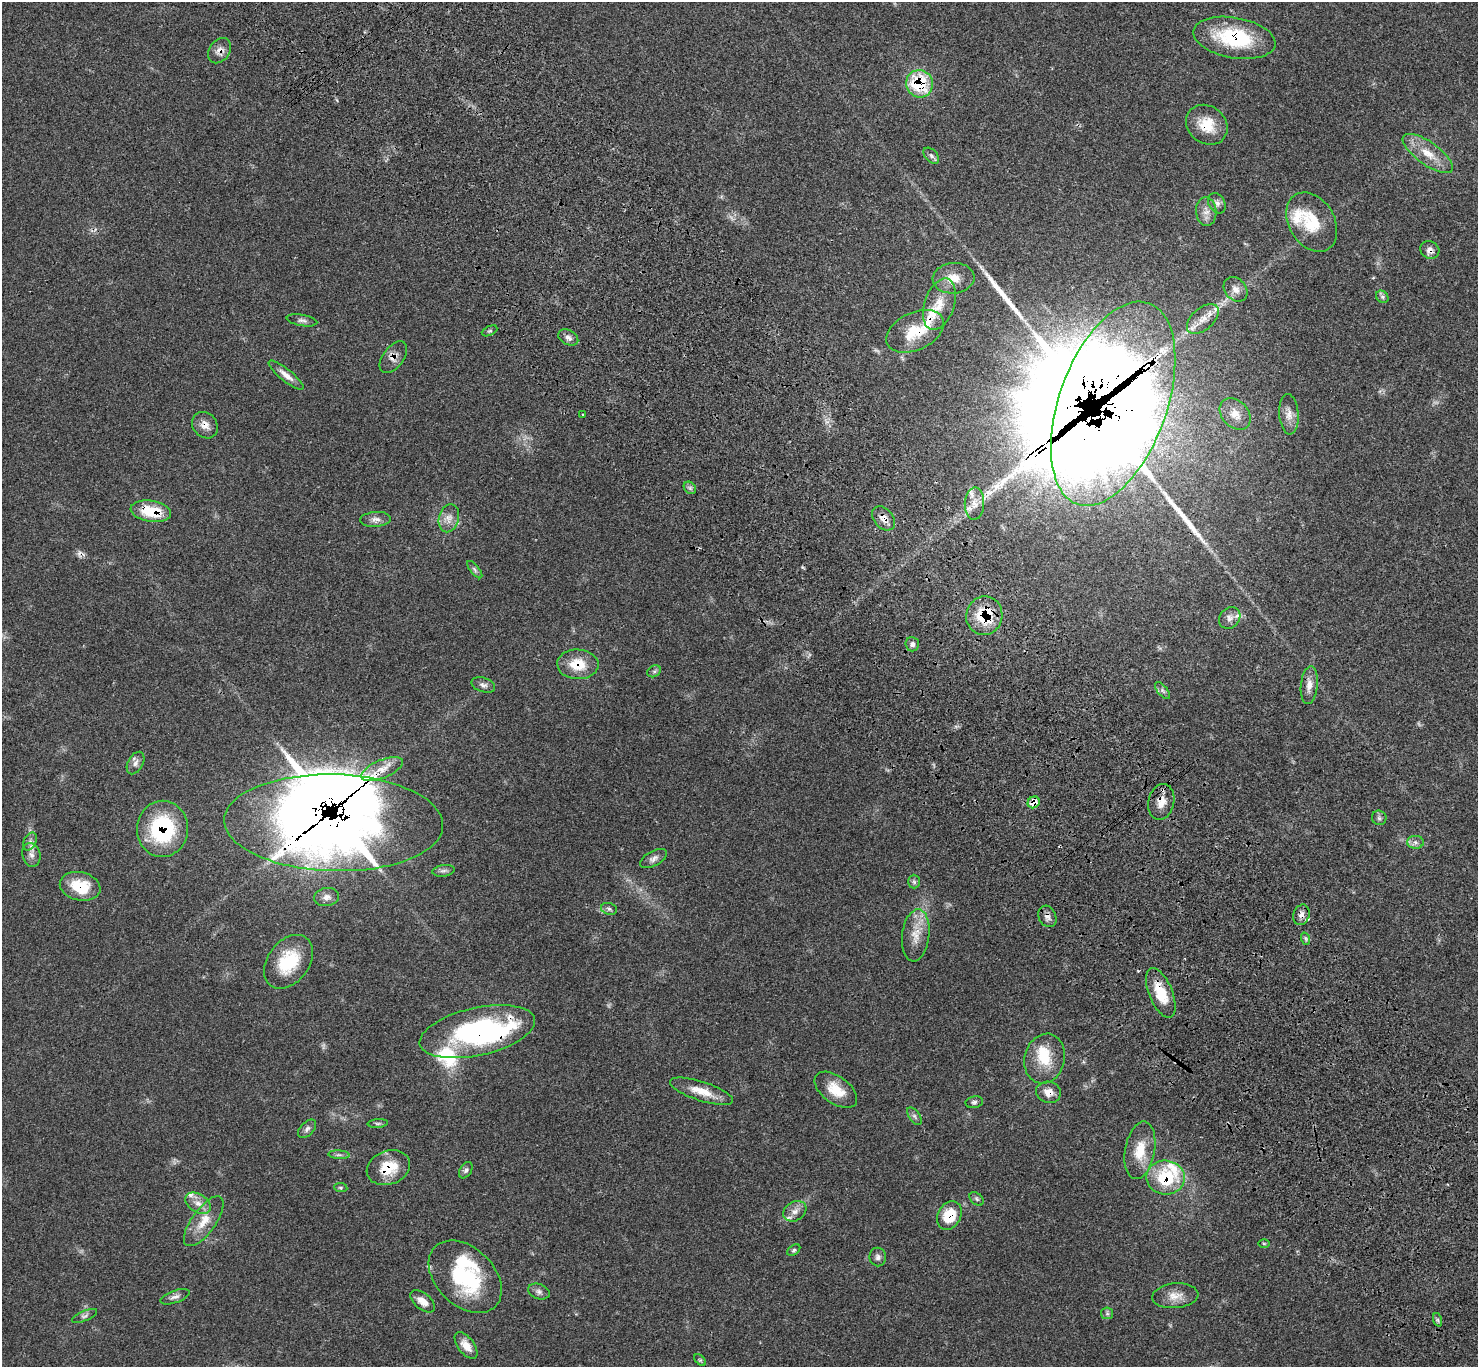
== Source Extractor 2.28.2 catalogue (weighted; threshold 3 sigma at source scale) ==
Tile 6 of 4 x 4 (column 2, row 2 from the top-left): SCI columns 1573-3048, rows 2970-4334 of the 6102 x 6074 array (HDU 1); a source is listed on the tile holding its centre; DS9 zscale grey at full resolution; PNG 1480 x 1369 px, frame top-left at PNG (2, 2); each listed source drawn as its Kron ellipse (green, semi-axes under 4 px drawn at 4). Shown black and unused: <1% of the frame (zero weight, under 3 of 4 exposures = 6% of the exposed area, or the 3 px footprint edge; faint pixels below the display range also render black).
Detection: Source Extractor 2.28.2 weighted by HDU 2 'WHT'; one run over the whole footprint, this tile lists its part. Background 0.0683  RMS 0.0056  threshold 0.025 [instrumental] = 3 sigma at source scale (4.5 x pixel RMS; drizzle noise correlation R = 1.50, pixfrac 1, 0.05/0.05 arcsec/px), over >= 5 px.
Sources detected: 124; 1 too faint to see at this stretch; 6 inside a brighter object's white glare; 2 cosmic-ray / hot-pixel residue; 2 long thin detections or spike segments (spike, bleed or trail) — neither listed nor drawn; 17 inside a brighter listed object's ellipse — not listed separately; the other 96 listed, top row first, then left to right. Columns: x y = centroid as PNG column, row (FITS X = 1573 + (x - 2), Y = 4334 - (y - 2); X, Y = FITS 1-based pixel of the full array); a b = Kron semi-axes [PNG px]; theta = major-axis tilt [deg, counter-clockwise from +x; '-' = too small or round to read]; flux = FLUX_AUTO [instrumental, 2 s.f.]
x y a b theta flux
1234 38 42 20 -10 40
220 51 14 10 53 4.2
920 84 14 13 - 32
1207 125 22 18 -38 13
1428 153 30 11 -36 11
931 156 9 6 -46 1.5
1217 203 11 8 -59 2.3
1206 212 14 10 -85 4.3
1312 222 32 23 -59 21
1430 250 10 8 -35 2.9
953 278 21 15 5 8.6
1236 289 13 10 -49 4
1382 297 7 5 -45 1.4
939 304 26 15 71 11
1203 319 19 11 41 6.8
302 320 15 5 -9 1.9
490 331 8 4 25 0.94
915 331 31 19 25 17
568 338 10 7 -29 2.4
393 357 18 10 53 4.3
286 375 22 6 -39 4.2
1113 404 107 54 70 2400
1235 414 18 13 -45 6.2
1289 414 20 9 -86 4.7
583 415 2 2 - 0.48
205 425 14 12 -49 4.8
690 488 7 5 -45 1.2
974 504 16 9 88 5
151 511 20 10 -9 19
449 518 14 10 74 4.6
883 518 13 9 -49 4.2
376 519 15 7 4 3.2
475 570 11 4 -51 1.3
984 616 19 18 - 22
1230 618 12 9 47 3.4
912 644 7 7 - 1.7
578 664 21 15 -3 14
654 671 7 5 29 1.1
483 685 12 7 -17 2.2
1309 685 19 8 84 4.9
1162 691 10 5 -51 1.5
136 763 12 7 60 2.6
382 769 22 9 22 7
1034 802 6 5 - 8
1161 802 18 13 77 6.4
1379 818 7 7 - 1.4
334 823 109 48 -2 720
162 829 28 25 84 49
30 842 9 6 64 2.1
1415 842 8 6 -1 2
31 855 12 9 -75 3.3
654 858 14 7 29 2.7
444 871 11 5 8 1.7
914 882 7 6 - 1.2
80 886 20 14 -13 17
326 897 13 9 10 3.3
609 909 8 6 -15 1.5
1301 915 10 8 71 2.6
1047 916 11 8 -64 2.8
916 935 26 13 83 9.5
1306 939 6 4 -71 0.88
288 962 30 20 53 25
1161 993 26 11 -67 15
477 1032 59 24 12 100
1045 1059 25 20 75 16
836 1090 24 13 -36 11
702 1091 33 9 -18 10
1048 1092 12 10 -13 5.3
974 1102 8 6 10 1.3
914 1116 10 5 -54 1.5
378 1123 10 4 4 1
307 1129 11 6 46 1.9
1140 1150 29 15 80 14
339 1155 10 4 -4 1.4
388 1168 22 17 20 15
466 1170 9 6 57 1.5
1166 1177 19 17 -4 31
341 1188 7 4 -7 0.76
976 1199 8 5 -42 1.1
198 1203 14 9 -33 4.8
795 1211 12 9 32 3.7
949 1215 15 11 62 15
204 1221 29 12 54 10
1264 1243 6 4 -1 0.57
794 1250 7 5 36 1
878 1257 9 8 - 2
465 1277 42 29 -44 47
539 1291 11 7 -19 2.1
1175 1296 23 12 5 6.8
175 1297 15 6 20 2.4
423 1301 14 8 -40 5.4
1107 1313 6 6 - 1.1
85 1316 13 5 24 1.6
1438 1320 7 4 -71 0.99
466 1345 15 8 -52 5.7
700 1360 7 4 -45 0.76
Overlapping masked pixels (flux is a lower limit): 26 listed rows (the first 20) at x y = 1234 38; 220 51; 920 84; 1207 125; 1430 250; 915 331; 393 357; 1113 404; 205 425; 151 511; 883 518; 984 616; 578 664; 1034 802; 1161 802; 334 823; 162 829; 80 886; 1301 915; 1047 916